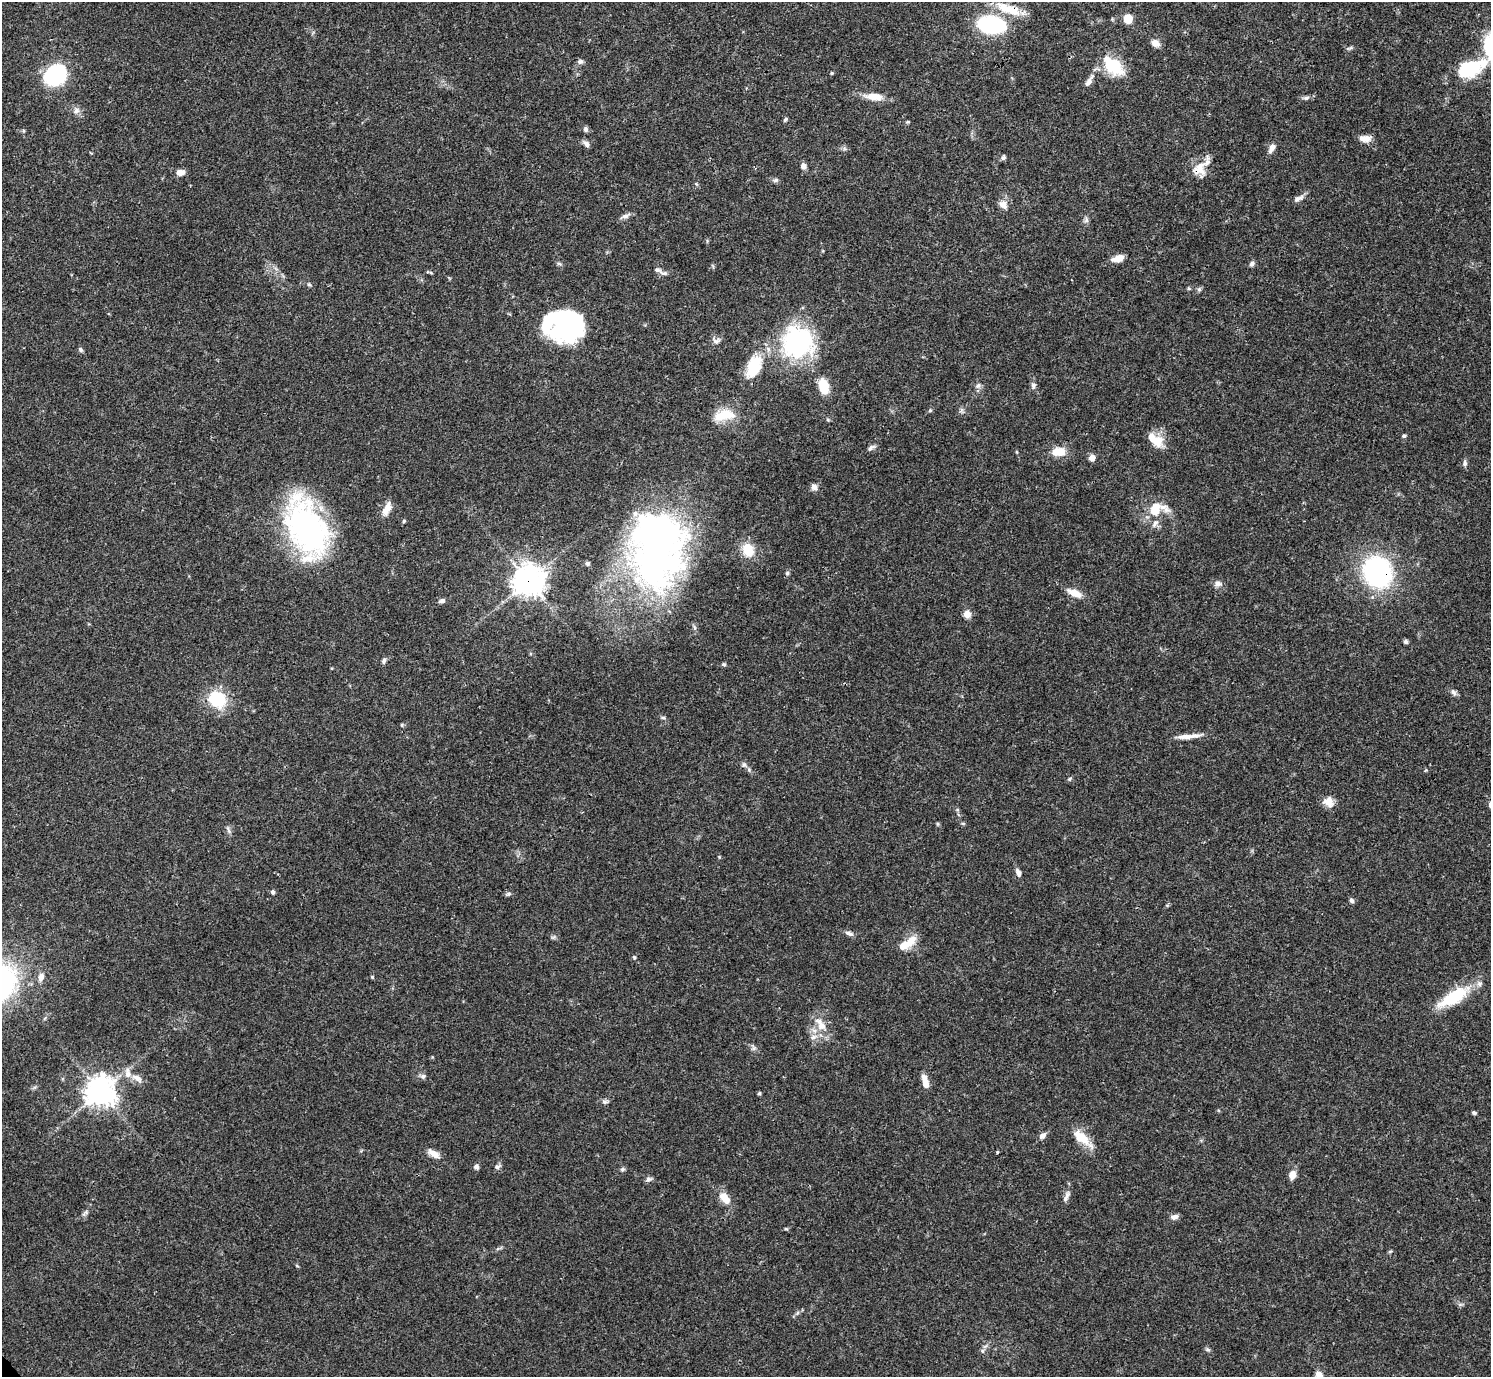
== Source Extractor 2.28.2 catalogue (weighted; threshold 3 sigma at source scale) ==
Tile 10 of 4 x 4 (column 2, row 3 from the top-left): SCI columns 1491-2979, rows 1534-2908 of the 5962 x 5959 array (HDU 1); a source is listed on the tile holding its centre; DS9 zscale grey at full resolution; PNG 1493 x 1379 px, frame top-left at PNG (2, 2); no overlay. Shown black and unused: <1% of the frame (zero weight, under 3 of 4 exposures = <1% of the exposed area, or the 3 px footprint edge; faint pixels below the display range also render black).
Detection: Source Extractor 2.28.2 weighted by HDU 2 'WHT'; one run over the whole footprint, this tile lists its part. Background 0.0412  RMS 0.0026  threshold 0.0119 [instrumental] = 3 sigma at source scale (4.5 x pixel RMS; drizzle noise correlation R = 1.50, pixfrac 1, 0.05/0.05 arcsec/px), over >= 5 px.
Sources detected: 131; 5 inside a brighter object's white glare — not listed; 9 inside a brighter listed object's ellipse — not listed separately; the other 117 listed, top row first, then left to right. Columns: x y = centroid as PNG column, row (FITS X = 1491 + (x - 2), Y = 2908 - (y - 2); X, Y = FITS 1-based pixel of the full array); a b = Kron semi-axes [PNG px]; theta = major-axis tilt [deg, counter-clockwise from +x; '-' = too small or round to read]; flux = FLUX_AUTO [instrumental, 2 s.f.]
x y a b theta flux
1009 9 37 12 -19 6.7
1128 19 7 7 - 4.4
991 24 20 11 -7 37
1155 43 10 8 -32 1.9
1350 48 9 4 25 0.47
580 62 8 6 2 0.77
1113 66 29 17 -43 9.4
1471 68 36 17 21 15
832 73 4 4 - 0.32
56 74 15 12 43 35
1089 81 15 7 57 1.6
873 97 24 9 -5 3.6
1306 98 9 5 2 0.76
76 111 10 7 45 1
785 119 6 4 51 0.4
907 122 6 3 18 0.29
586 129 7 5 -78 0.7
1365 139 13 7 2 2.3
586 144 10 6 -49 0.95
1271 148 12 6 64 1.7
1003 157 7 5 68 0.59
803 166 7 7 - 1.1
1199 169 22 18 86 4.3
180 172 9 6 7 1.8
776 180 8 6 15 0.59
1298 199 15 7 24 1.3
1003 204 12 11 - 1.9
625 216 12 6 18 1
1086 220 8 6 81 0.7
1118 258 15 7 18 2.3
1252 264 7 6 - 0.75
430 272 10 3 -16 0.37
664 273 11 5 -13 0.77
309 284 5 4 - 0.4
1199 289 6 6 - 0.5
562 326 42 20 78 19
716 341 11 7 24 1.1
797 342 37 37 - 34
80 349 7 5 -49 0.52
754 367 31 17 67 9.4
823 386 14 9 -76 6.3
978 386 8 6 49 0.74
1033 386 8 7 - 0.78
930 410 5 4 - 0.34
961 410 7 5 56 0.59
724 415 27 13 13 6.1
1404 436 5 5 - 0.42
1157 441 18 16 -35 4.3
871 447 11 5 33 0.8
1017 452 5 3 - 0.24
1059 452 16 10 6 4.1
1092 458 6 6 - 1.9
1465 463 8 6 84 0.75
814 487 8 6 -62 1.1
1156 507 31 10 -12 4.8
387 508 17 7 66 2.7
404 521 5 4 - 0.35
1155 524 12 6 58 1.2
306 528 59 33 -66 70
655 548 84 55 90 130
748 550 17 13 -64 5.3
587 563 6 5 - 0.45
1377 572 20 18 -64 59
787 573 6 5 - 0.48
528 581 11 11 - 290
1218 584 10 7 0 1.2
1075 593 18 8 -26 3.2
442 601 9 6 11 0.8
967 614 9 8 - 1.9
1406 642 5 5 - 0.6
384 661 8 5 74 0.69
724 664 5 4 - 0.38
1453 692 10 6 -52 0.86
217 699 17 15 -30 13
663 718 6 4 -1 0.39
402 725 5 3 - 0.27
1185 737 21 6 3 2.3
744 765 8 6 -75 0.66
1070 779 6 5 - 0.41
1329 801 13 12 - 2.4
938 824 6 4 -90 0.31
228 830 12 4 -69 0.65
1018 873 10 6 -70 1.2
273 892 6 5 - 0.54
508 894 7 5 16 0.52
1351 900 7 5 -58 0.64
849 933 11 6 -21 0.97
911 941 16 10 59 3.7
634 957 5 4 - 0.33
41 977 10 6 74 1.6
372 977 4 4 - 0.33
1453 997 41 14 31 12
821 1026 17 10 -43 3.5
813 1037 10 7 27 1.3
423 1076 7 7 - 0.72
137 1078 16 8 -31 2
924 1078 10 7 -70 1.8
100 1092 10 10 - 290
759 1093 5 3 - 0.41
604 1102 8 6 -1 0.67
1474 1113 5 4 - 0.51
1042 1136 9 6 40 1.3
1082 1138 30 11 -42 5.4
998 1152 4 3 - 0.25
434 1154 19 8 -36 2
476 1167 7 6 - 0.77
497 1167 9 5 17 0.67
622 1169 7 5 21 0.47
1292 1175 9 7 68 2.2
649 1179 9 6 23 0.71
1066 1197 16 6 69 1.3
724 1198 15 9 -51 3.5
85 1213 11 4 42 0.71
1174 1217 10 6 14 1
786 1229 6 4 -1 0.33
1390 1251 6 4 2 0.33
1208 1350 7 4 -19 0.44
Overlapping masked pixels (flux is a lower limit): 4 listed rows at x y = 1009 9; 1199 169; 1377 572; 528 581